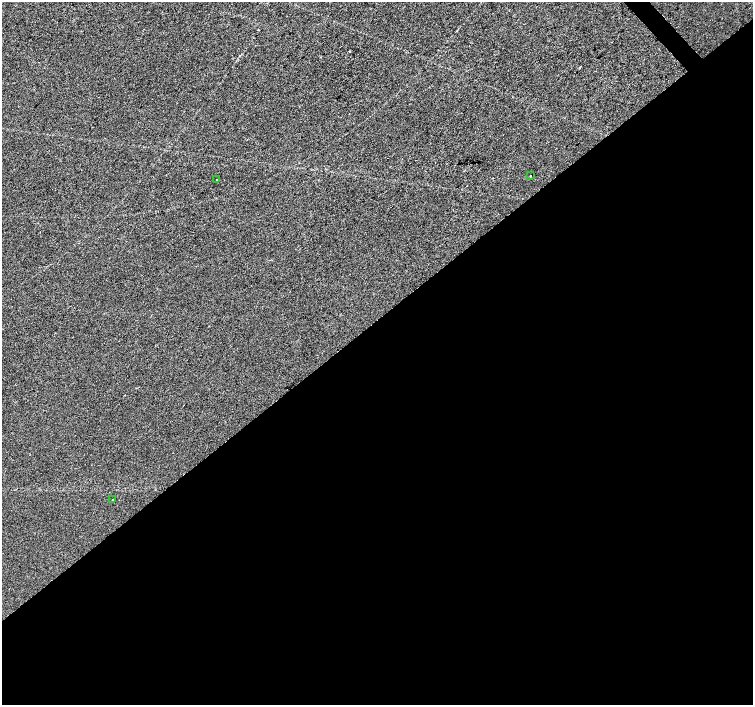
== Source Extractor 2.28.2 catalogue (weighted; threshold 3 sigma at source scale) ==
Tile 15 of 4 x 4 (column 3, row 4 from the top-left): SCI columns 3010-4511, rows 210-1615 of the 6014 x 5977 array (HDU 1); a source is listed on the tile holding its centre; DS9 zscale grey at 2 x 2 block average (1 PNG px = mean of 2 x 2 image px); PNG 755 x 707 px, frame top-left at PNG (2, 2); each listed source drawn as its Kron ellipse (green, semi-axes under 4 px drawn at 4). Shown black and unused: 55% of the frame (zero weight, under 2 of 3 exposures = <1% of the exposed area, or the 3 px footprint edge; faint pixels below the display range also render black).
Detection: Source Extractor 2.28.2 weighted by HDU 2 'WHT'; one run over the whole footprint, this tile lists its part. Background -1.32e-05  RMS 0.0057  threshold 0.0256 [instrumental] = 3 sigma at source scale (4.5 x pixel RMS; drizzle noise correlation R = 1.50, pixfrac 1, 0.0396/0.0396 arcsec/px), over >= 5 px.
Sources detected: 4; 1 cosmic-ray / hot-pixel residue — neither listed nor drawn; the other 3 listed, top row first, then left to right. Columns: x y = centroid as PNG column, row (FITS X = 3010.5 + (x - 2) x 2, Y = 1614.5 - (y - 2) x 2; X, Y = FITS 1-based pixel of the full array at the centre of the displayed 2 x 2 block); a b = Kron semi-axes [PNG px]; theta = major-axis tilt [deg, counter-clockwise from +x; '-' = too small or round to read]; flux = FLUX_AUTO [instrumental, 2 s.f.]
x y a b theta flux
530 176 2 2 - 3
217 179 2 2 - 0.46
112 499 2 2 - 0.84